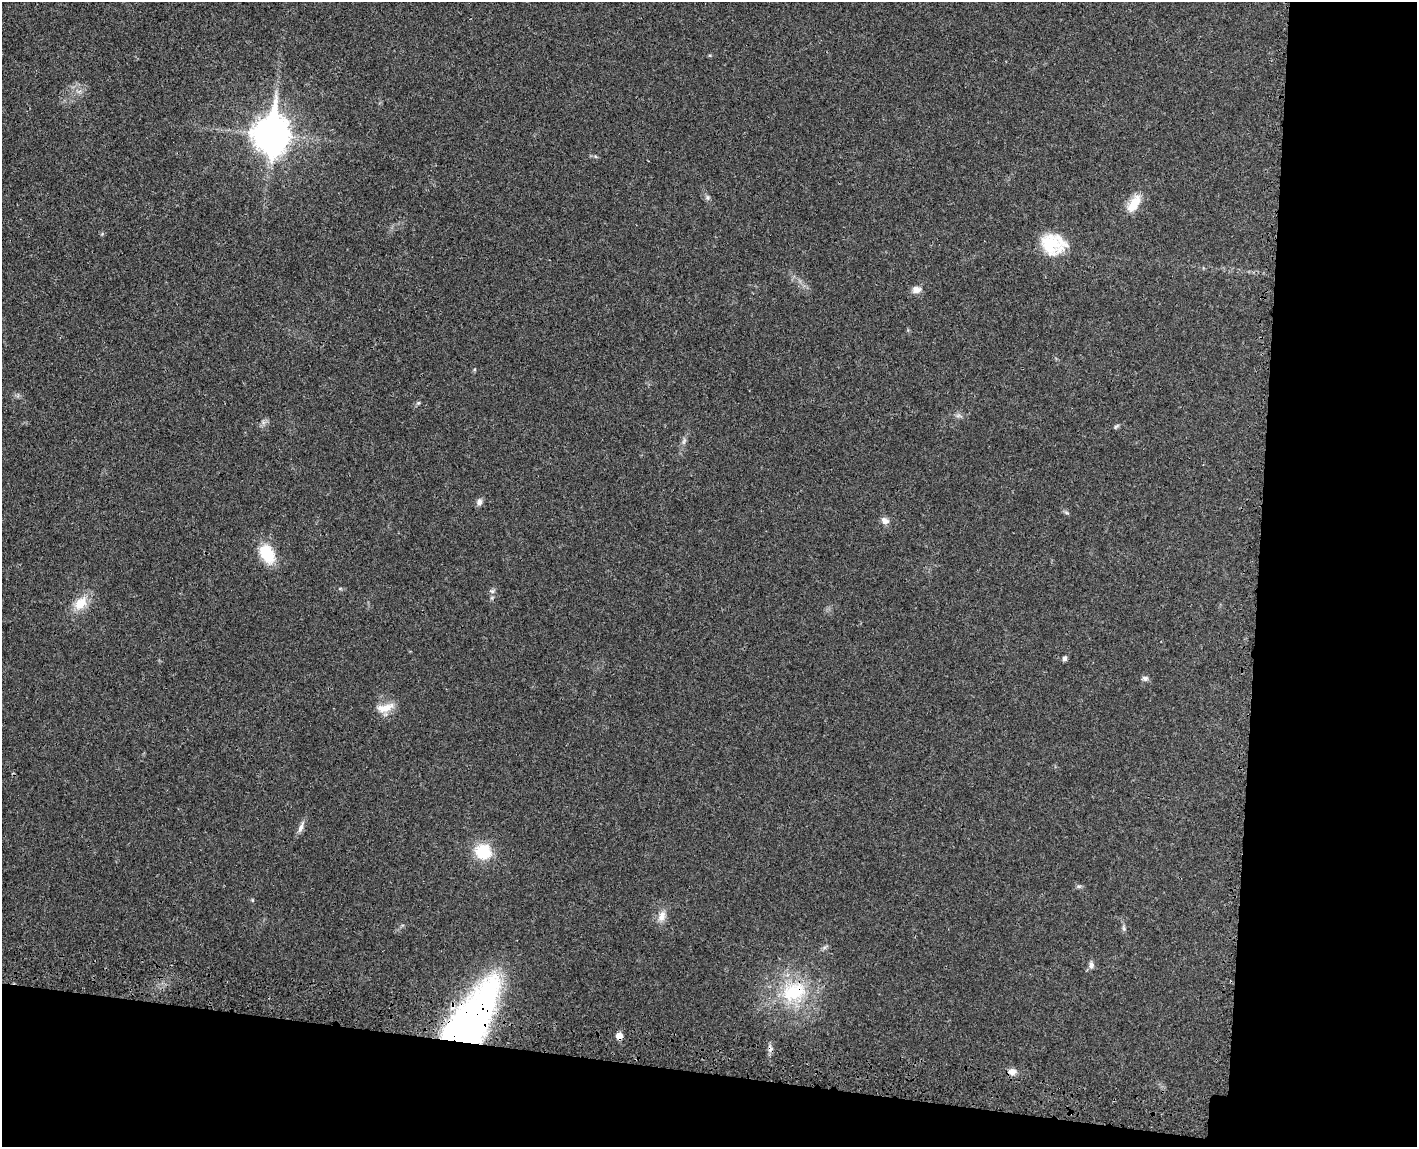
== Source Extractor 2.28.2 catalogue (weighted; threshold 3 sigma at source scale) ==
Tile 12 of 3 x 4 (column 3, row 4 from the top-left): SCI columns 3016-4430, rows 83-1227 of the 4726 x 4742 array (HDU 1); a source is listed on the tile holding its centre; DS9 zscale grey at full resolution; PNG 1419 x 1149 px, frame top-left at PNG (2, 2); no overlay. Shown black and unused: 18% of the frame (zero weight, under 3 of 4 exposures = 8% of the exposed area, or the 3 px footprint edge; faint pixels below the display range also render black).
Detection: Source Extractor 2.28.2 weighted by HDU 2 'WHT'; one run over the whole footprint, this tile lists its part. Background 0.021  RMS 0.0034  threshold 0.0152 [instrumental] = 3 sigma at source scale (4.5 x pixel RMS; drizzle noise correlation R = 1.50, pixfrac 1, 0.05/0.05 arcsec/px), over >= 5 px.
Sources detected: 29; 1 cosmic-ray / hot-pixel residue — not listed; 1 inside a brighter listed object's ellipse — not listed separately; the other 27 listed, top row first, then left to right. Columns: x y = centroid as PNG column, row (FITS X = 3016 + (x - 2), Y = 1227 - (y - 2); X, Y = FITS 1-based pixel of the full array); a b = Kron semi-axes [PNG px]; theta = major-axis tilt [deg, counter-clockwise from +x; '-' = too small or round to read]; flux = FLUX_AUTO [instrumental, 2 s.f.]
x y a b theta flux
271 134 14 11 85 610
707 197 7 4 -71 0.64
1134 204 26 11 58 5.6
1053 244 29 23 -15 13
916 290 11 9 10 2
958 416 7 4 19 0.71
1116 426 8 4 48 0.47
684 441 8 4 54 0.8
479 502 9 7 74 1.2
1067 513 6 4 -19 0.5
885 521 10 7 -27 1.7
267 554 16 10 -59 14
492 591 6 6 - 0.73
80 603 21 14 45 5.9
1064 658 6 5 - 0.82
1145 678 8 6 -18 0.92
386 708 22 10 29 4
301 828 17 6 70 1.6
483 852 15 14 - 12
1079 886 7 4 18 0.54
662 916 16 9 70 2.7
1124 928 7 4 -89 0.61
1091 965 9 6 87 1.3
794 992 39 28 23 22
466 1028 56 22 58 250
619 1036 5 5 - 3.3
1012 1072 10 8 1 2
Overlapping masked pixels (flux is a lower limit): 3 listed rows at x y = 794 992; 466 1028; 619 1036